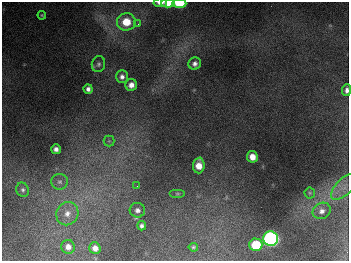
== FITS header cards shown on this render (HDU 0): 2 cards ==
NAXIS1  =                  347
NAXIS2  =                  259

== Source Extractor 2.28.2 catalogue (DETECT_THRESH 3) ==
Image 347 x 259 px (HDU 0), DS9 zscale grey, 1 PNG px = 1 image px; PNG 351 x 263 px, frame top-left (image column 1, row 259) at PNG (2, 2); each listed source drawn as its Kron ellipse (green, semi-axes under 4 px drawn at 4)
Background 683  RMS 50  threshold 150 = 3 sigma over >= 5 px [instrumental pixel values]
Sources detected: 31; all 31 listed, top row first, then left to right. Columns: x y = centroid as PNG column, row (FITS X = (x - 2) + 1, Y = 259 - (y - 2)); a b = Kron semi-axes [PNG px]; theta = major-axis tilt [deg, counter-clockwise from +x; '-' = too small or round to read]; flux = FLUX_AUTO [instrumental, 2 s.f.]
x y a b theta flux
160 3 7 4 -6 1.8e+04
168 3 7 4 0 4.4e+04
179 3 7 4 -2 1.7e+05
42 15 4 4 - 3.6e+03
126 22 9 8 - 8.4e+04
138 24 4 4 - 5.1e+03
98 64 8 6 74 8.8e+03
195 64 6 6 - 1.3e+04
122 77 6 6 - 1.4e+04
131 85 6 6 - 2.3e+04
88 89 5 4 - 1.2e+04
346 90 6 4 83 1.3e+04
109 141 5 5 - 5.7e+03
56 149 5 4 - 1.4e+04
252 157 6 5 - 3.4e+04
199 165 8 6 87 4.1e+04
60 182 8 8 - 1.3e+04
137 186 2 2 - 2.1e+03
344 187 16 8 46 2.9e+04
23 190 7 6 - 9.0e+03
177 193 8 4 0 4.6e+03
310 193 5 5 - 5.2e+03
137 210 7 7 - 1.3e+04
322 211 9 8 - 1.8e+04
67 214 12 11 - 3.5e+04
142 226 4 4 - 8.8e+03
271 239 7 7 - 1.1e+06
256 245 6 6 - 1.2e+05
68 247 7 7 - 2.1e+04
193 247 5 4 - 5.1e+03
95 248 6 5 - 2.1e+04
At the frame edge (FLAGS 8, measured only in part): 4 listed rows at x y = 160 3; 168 3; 179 3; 346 90